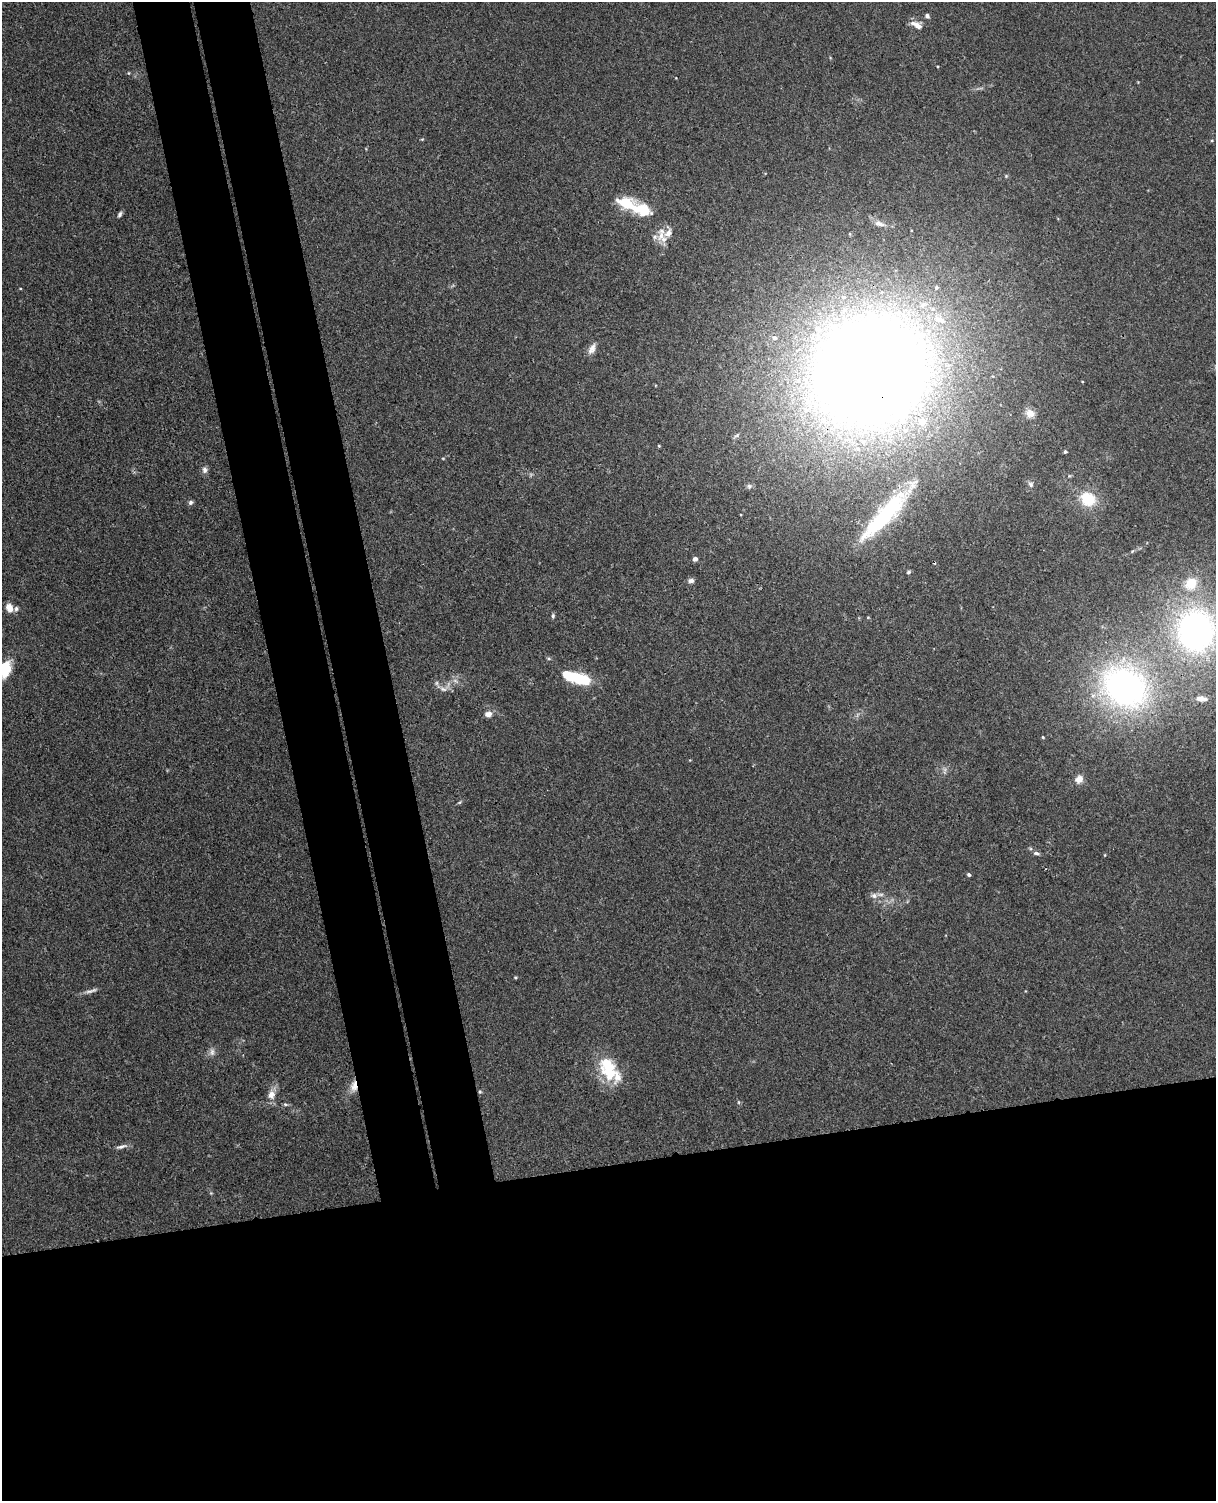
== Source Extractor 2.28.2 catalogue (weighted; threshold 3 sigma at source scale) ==
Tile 11 of 4 x 3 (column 3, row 3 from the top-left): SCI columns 2485-3698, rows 151-1649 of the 4968 x 4909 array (HDU 1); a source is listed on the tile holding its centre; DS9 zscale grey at full resolution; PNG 1218 x 1503 px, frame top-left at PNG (2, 2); no overlay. Shown black and unused: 30% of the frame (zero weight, under 3 of 4 exposures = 5% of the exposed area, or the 3 px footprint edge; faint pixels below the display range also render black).
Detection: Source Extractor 2.28.2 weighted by HDU 2 'WHT'; one run over the whole footprint, this tile lists its part. Background 0.0395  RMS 0.0042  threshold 0.0188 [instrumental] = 3 sigma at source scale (4.5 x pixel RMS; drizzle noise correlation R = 1.50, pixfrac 1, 0.05/0.05 arcsec/px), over >= 5 px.
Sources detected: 62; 4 inside a brighter object's white glare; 1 cosmic-ray / hot-pixel residue — not listed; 13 inside a brighter listed object's ellipse — not listed separately; the other 44 listed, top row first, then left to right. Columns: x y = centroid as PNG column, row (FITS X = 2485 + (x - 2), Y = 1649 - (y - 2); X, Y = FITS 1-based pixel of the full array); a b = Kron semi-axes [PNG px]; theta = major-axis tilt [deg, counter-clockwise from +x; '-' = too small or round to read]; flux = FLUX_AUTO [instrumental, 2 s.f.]
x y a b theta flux
927 16 6 5 - 0.95
918 26 14 9 -43 3.1
128 73 5 3 - 0.34
1212 140 4 3 - 0.37
627 204 29 14 -19 14
120 214 7 5 59 0.99
879 223 14 7 -18 2.5
661 235 16 8 65 4.6
592 349 16 8 64 2.6
869 371 122 108 29 750
1030 413 11 9 -19 3.6
1065 452 4 4 - 0.71
204 470 9 7 -84 1.6
1031 484 8 6 -55 1.2
749 486 7 6 - 0.88
1088 499 14 12 -34 14
190 502 6 6 - 1
890 511 81 22 49 45
695 559 5 4 - 1.6
909 572 6 4 27 0.63
691 581 8 6 2 1.3
1191 583 16 13 44 9
9 608 10 7 -66 3.5
553 616 6 4 71 0.71
1196 631 46 40 -89 120
5 669 17 10 77 12
580 679 17 9 -14 19
1125 687 56 45 -34 120
443 689 11 6 -16 1.9
1201 699 17 7 -5 3.1
488 714 8 7 - 2.5
1043 737 4 3 - 0.37
1079 779 9 8 - 3.3
1036 853 9 5 -7 1
969 875 4 4 - 0.83
874 896 9 8 - 1.8
515 977 4 3 - 0.46
91 991 18 5 16 1.8
212 1052 11 6 90 1.7
608 1070 26 12 27 8.6
354 1086 15 8 86 3.8
480 1092 4 4 - 0.52
271 1095 12 10 75 3.6
121 1147 12 5 9 1.6
Overlapping masked pixels (flux is a lower limit): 2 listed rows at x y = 869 371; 354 1086
Isophote crosses this tile's border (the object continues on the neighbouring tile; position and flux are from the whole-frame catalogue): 2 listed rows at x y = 1196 631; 5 669